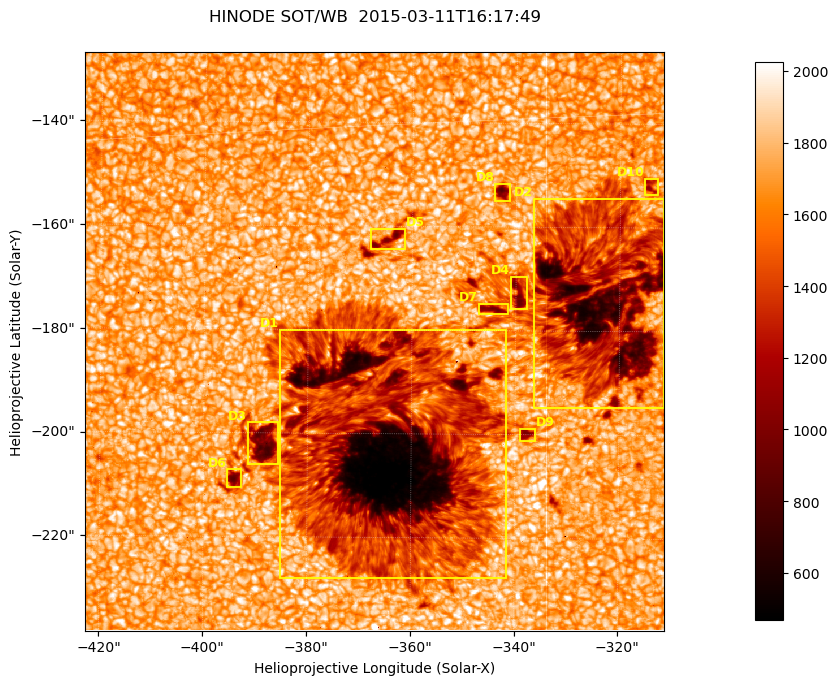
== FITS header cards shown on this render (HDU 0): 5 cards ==
TELESCOP= 'HINODE'
INSTRUME= 'SOT/WB'
DATE_OBS= '2015-03-11T16:17:49.015'
CTYPE1  = 'Solar-X'
CTYPE2  = 'Solar-Y'

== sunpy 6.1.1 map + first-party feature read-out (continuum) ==
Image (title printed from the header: HINODE SOT/WB  2015-03-11T16:17:49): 1024 x 1024 px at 0.109 arcsec/px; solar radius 966 arcsec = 8862 px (partial field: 0.4% of the solar disc is inside the frame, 100% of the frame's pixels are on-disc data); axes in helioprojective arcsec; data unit not stated in the header (colour bar unlabelled)
Orientation: roll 0.412 deg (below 1 deg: not rotated)
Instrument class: CONTINUUM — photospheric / low-chromospheric filtergram (green cont 5550): granulation and sunspots, dark-feature search
Dark features (sunspots / pores): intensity divided by the frame's on-disc median (partial field: no limb-darkening profile); reference = the frame's on-disc median (the 8%-of-disc-diameter window exceeds this field); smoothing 3 px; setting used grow <= 0.8, no closing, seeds <= 0.8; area >= 262 px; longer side >= 12 px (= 1.3 arcsec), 6 px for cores <= 0.7; partial field; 10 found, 10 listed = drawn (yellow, D1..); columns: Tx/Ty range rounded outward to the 1 arcsec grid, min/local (2 s.f., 1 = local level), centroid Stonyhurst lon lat
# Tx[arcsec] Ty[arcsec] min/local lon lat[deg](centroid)
D1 -386..-341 -228..-179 0.24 -23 -19
D2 -337..-311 -195..-154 0.32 -20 -17
D3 -392..-385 -206..-198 0.45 -25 -19
D4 -342..-337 -176..-169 0.53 -21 -17
D5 -368..-361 -165..-160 0.53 -23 -16
D6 -396..-392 -211..-207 0.51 -25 -19
D7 -348..-341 -177..-174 0.55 -22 -17
D8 -345..-341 -156..-151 0.49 -22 -16
D9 -339..-336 -202..-198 0.58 -22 -19
D10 -316..-312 -154..-150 0.63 -20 -16